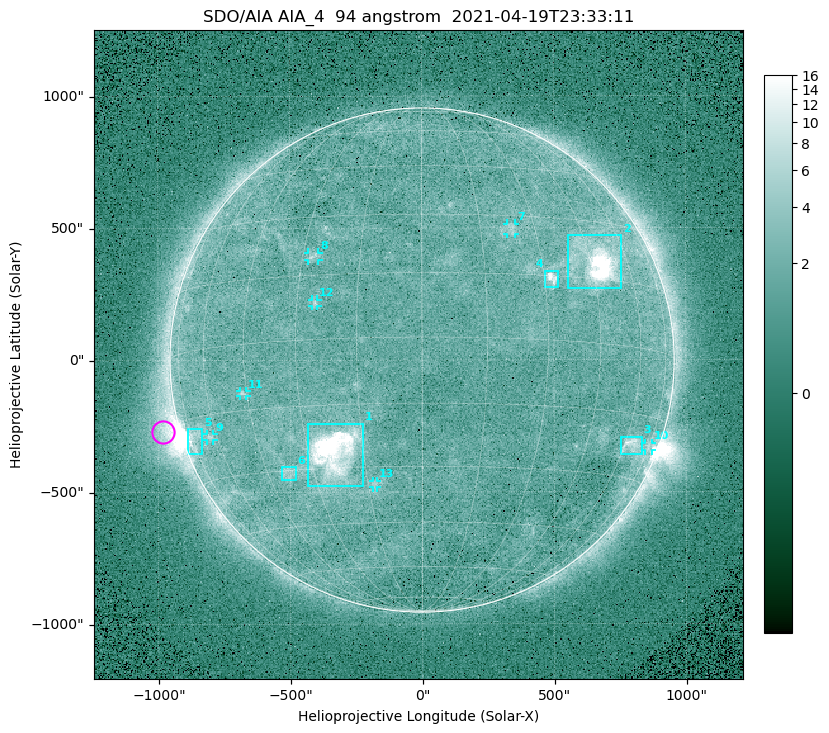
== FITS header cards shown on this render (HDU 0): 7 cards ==
TELESCOP= 'SDO/AIA '
INSTRUME= 'AIA_4   '
WAVELNTH=                   94
WAVEUNIT= 'angstrom'
DATE-OBS= '2021-04-19T23:33:11.12'
CTYPE1  = 'HPLN-TAN'
CTYPE2  = 'HPLT-TAN'

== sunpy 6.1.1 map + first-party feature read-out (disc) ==
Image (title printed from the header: SDO/AIA AIA_4  94 angstrom  2021-04-19T23:33:11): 512 x 512 px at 4.8 arcsec/px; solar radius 955 arcsec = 199 px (full disc in frame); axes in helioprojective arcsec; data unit not stated in the header (colour bar unlabelled)
Orientation: roll -0.137 deg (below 1 deg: not rotated)
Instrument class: DISC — disc imager (sunpy class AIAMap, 94 A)
Bright regions (active regions / flare kernels): reference = the median radial profile (limb darkening/brightening removed); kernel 5 px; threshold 5 sigma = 2.52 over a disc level ~1.75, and >= 1.15x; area >= 9 px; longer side >= 5 px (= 24 arcsec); searched inside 0.97 R_sun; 13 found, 13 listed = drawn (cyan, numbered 1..; 7 of them under ~33 arcsec drawn as corner ticks so the feature stays visible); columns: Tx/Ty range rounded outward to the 10 arcsec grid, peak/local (2 s.f.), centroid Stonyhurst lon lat
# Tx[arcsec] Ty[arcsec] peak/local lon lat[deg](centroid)
1 -430..-220 -480..-240 197 -23 -26
2 550..760 270..470 34 +47 +19
3 750..830 -360..-290 4.6 +64 -22
4 460..520 270..340 6.7 +32 +14
5 -890..-830 -360..-260 6.3 -73 -19
6 -540..-480 -450..-400 3 -38 -31
7 320..360 470..520 2.9 +23 +26
8 -430..-390 380..410 3.2 -27 +20
9 -820..-790 -300..-280 3 -63 -20
10 840..870 -350..-310 3.1 +74 -22
11 -690..-660 -140..-110 3.1 -46 -11
12 -420..-390 200..230 2.9 -25 +8
13 -190..-170 -480..-450 2.8 -13 -34
Off-limb structures (1.02-1.3 R_sun): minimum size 50 px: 5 found; the strongest spans PA ~90..115 deg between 1.02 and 1.22 R_sun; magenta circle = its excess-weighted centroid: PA ~105 deg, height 1.07 R_sun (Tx ~-980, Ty ~-270 arcsec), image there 4.8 x the reference